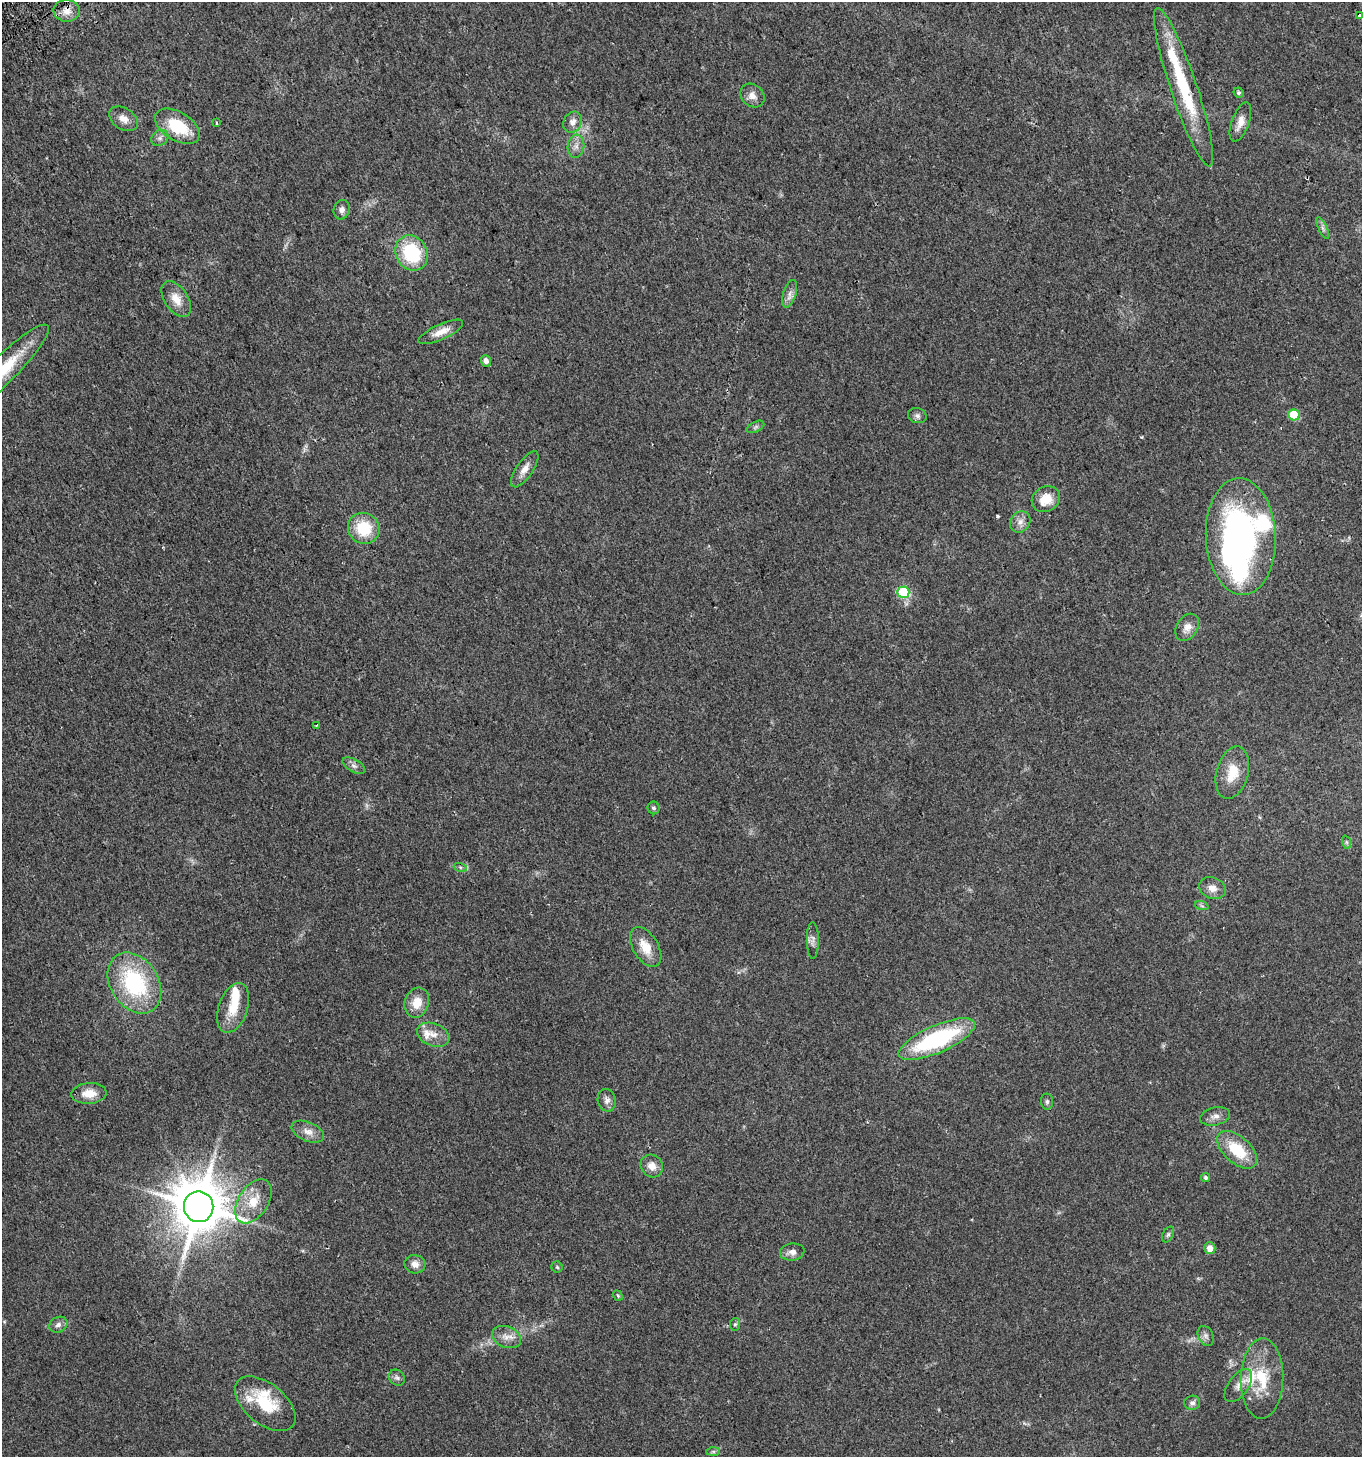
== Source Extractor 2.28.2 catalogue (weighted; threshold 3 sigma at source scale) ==
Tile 11 of 4 x 4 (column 3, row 3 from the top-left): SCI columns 2844-4203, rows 1488-2942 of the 5747 x 5880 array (HDU 1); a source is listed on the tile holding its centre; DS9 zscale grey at full resolution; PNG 1364 x 1459 px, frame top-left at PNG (2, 2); each listed source drawn as its Kron ellipse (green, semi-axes under 4 px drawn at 4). Shown black and unused: <1% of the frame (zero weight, under 2 of 3 exposures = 2% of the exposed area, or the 3 px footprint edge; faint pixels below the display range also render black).
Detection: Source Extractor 2.28.2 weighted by HDU 2 'WHT'; one run over the whole footprint, this tile lists its part. Background 0.0449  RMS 0.008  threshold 0.036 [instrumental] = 3 sigma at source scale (4.5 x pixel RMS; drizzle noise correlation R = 1.50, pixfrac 1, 0.0396/0.0396 arcsec/px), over >= 5 px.
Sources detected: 83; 3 too faint to see at this stretch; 2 inside a brighter object's white glare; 1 long thin detection or spike segment (spike, bleed or trail) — neither listed nor drawn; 6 inside a brighter listed object's ellipse — not listed separately; the other 71 listed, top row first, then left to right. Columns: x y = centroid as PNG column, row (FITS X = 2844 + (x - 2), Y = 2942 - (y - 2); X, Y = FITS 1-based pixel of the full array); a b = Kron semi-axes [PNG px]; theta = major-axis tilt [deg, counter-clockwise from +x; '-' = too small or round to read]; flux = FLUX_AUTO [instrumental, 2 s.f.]
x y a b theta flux
67 11 13 11 -4 7.6
1360 15 3 3 - 17
1184 87 83 13 -72 62
1239 93 5 4 - 1.4
752 96 13 10 -42 5.9
123 119 16 10 -34 7
217 122 3 3 - 1.6
573 122 11 9 62 5.1
1240 122 20 8 70 8
177 126 25 14 -31 35
160 138 9 7 37 3.4
576 146 11 8 82 4.8
342 210 10 8 74 4
1323 228 12 4 -64 2.2
412 253 18 15 -60 50
790 294 14 6 71 4.3
176 299 20 11 -56 11
441 332 24 7 24 9.5
486 361 6 5 - 3.7
4 369 61 13 45 36
1294 415 5 5 - 25
917 416 9 7 -17 2.7
755 427 9 5 27 1.7
525 469 21 8 56 7.2
1046 499 14 12 30 14
1020 522 11 9 54 5.1
364 528 16 15 - 29
1241 537 58 35 -87 240
903 592 6 5 - 64
1187 627 15 10 57 6.7
317 725 4 2 - 0.8
354 766 12 6 -29 3.1
1232 773 27 16 75 19
653 808 6 6 - 1.8
1346 842 7 4 -71 1.4
460 867 7 4 -19 1.4
1212 888 13 10 -20 6.6
1202 906 7 4 -19 1.4
813 940 18 6 -89 3.7
646 947 22 12 -59 15
134 983 33 24 -57 81
417 1003 15 12 71 13
233 1008 26 14 70 18
433 1035 17 11 -21 8.7
937 1039 41 13 24 93
89 1093 17 10 4 12
607 1100 11 9 -77 4.2
1047 1102 8 6 -84 2
1215 1116 15 9 13 5.1
308 1132 17 9 -23 6.9
1237 1150 24 13 -42 28
652 1166 12 10 -47 7.1
1206 1178 5 4 - 1.6
253 1201 24 15 57 18
199 1207 15 14 - 3900
1168 1234 8 5 63 1.7
1210 1248 6 5 - 6.4
792 1252 12 8 9 5
415 1264 10 9 - 5.4
557 1267 5 5 - 1.2
618 1296 5 4 - 0.95
735 1324 6 5 - 1.3
58 1325 9 7 26 3.3
1206 1336 10 7 -63 3.1
506 1337 15 10 -22 7
397 1378 9 7 -40 2.7
1262 1379 40 21 88 34
1238 1386 19 10 54 6.3
1192 1403 8 7 - 3
265 1404 35 20 -39 37
713 1451 7 4 0 1.3
Overlapping masked pixels (flux is a lower limit): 1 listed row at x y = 67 11
Isophote crosses this tile's border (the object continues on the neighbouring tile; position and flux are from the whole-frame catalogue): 2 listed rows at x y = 1360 15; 4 369